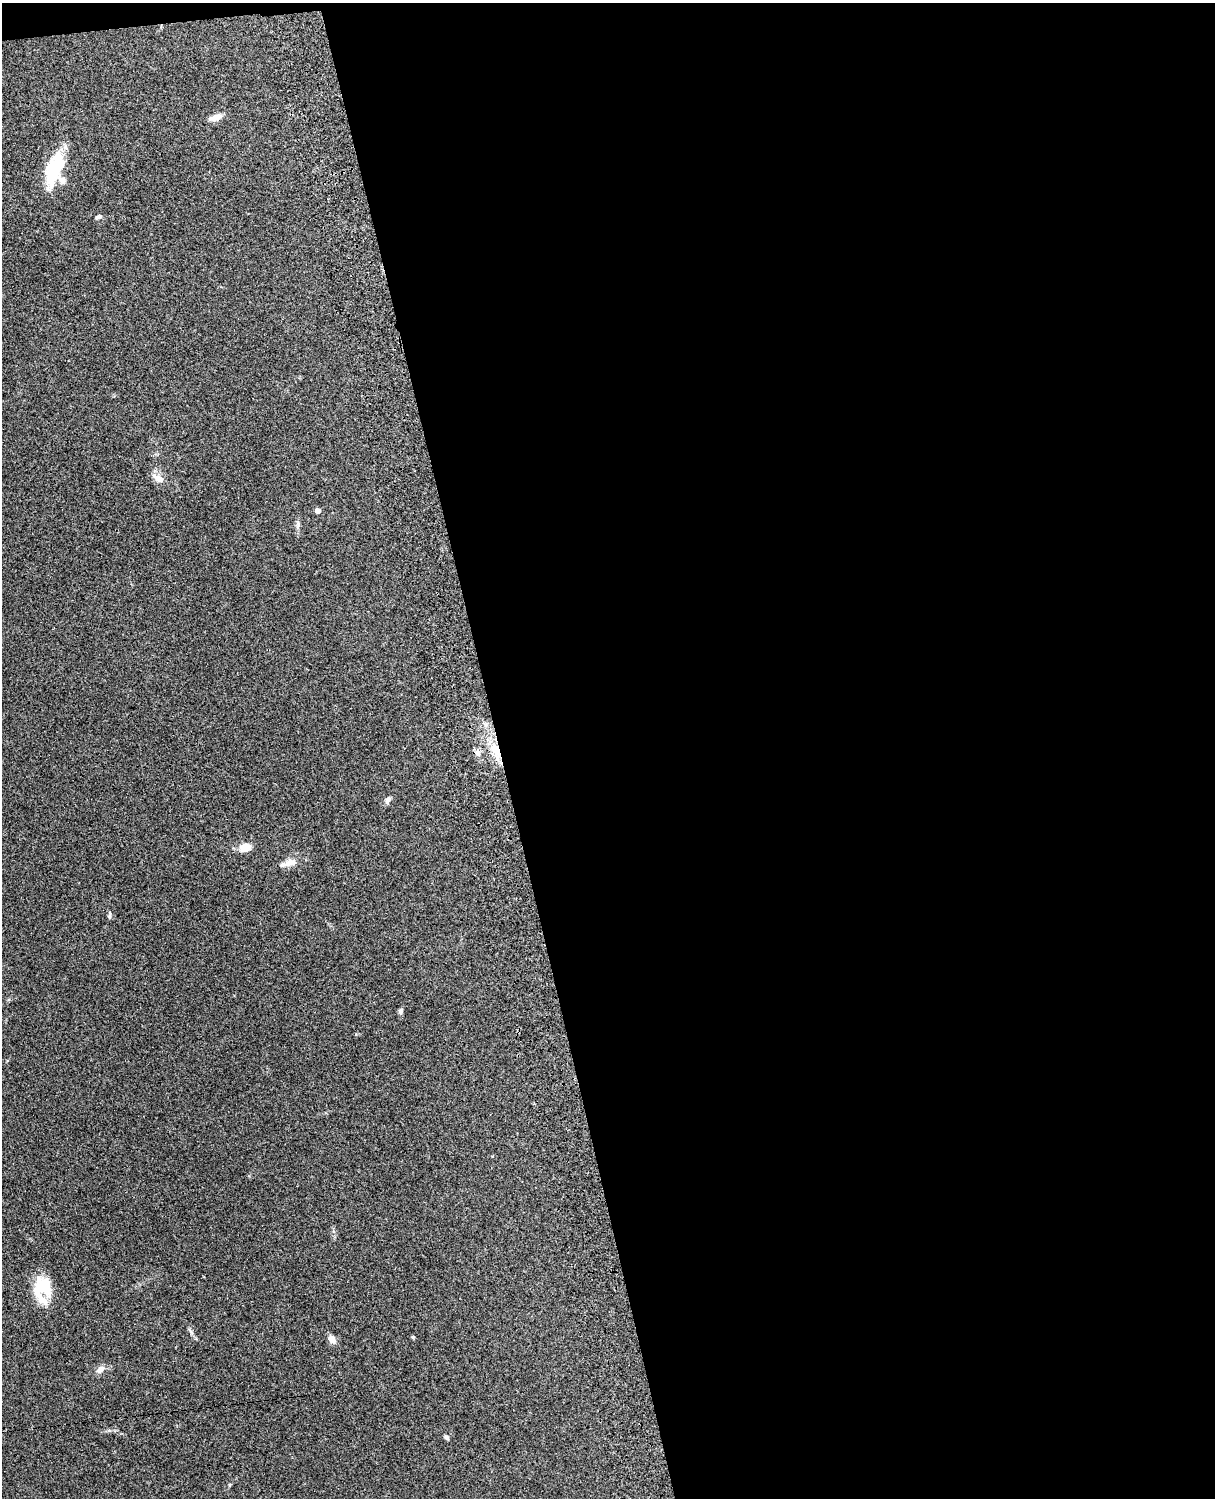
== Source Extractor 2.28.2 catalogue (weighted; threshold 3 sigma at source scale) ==
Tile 4 of 4 x 3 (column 4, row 1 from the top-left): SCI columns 3757-4969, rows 3157-4652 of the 5089 x 4930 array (HDU 1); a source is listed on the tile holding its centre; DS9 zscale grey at full resolution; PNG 1217 x 1500 px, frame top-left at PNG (2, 3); no overlay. Shown black and unused: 59% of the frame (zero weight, under 3 of 4 exposures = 6% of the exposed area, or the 3 px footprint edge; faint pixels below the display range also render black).
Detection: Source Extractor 2.28.2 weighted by HDU 2 'WHT'; one run over the whole footprint, this tile lists its part. Background 0.221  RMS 0.0084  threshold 0.0377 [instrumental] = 3 sigma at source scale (4.5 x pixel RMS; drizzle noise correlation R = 1.50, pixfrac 1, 0.05/0.05 arcsec/px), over >= 5 px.
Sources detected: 20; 2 inside a brighter listed object's ellipse — not listed separately; the other 18 listed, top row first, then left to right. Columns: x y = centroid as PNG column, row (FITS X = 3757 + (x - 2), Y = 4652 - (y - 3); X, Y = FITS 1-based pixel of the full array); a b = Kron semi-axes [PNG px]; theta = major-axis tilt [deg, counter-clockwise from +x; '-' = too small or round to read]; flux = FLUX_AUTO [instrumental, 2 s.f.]
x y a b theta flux
216 117 15 7 15 6.1
54 169 39 16 74 40
99 216 8 4 23 1.8
158 478 17 8 -32 6.6
318 510 5 5 - 4
496 750 19 11 -60 15
477 753 10 6 -66 3.3
388 800 9 6 50 2.7
245 847 15 10 9 8.3
290 863 18 9 14 6.2
109 916 9 4 76 1.5
401 1011 7 5 76 2
43 1288 30 20 82 27
191 1331 11 3 -55 1.9
413 1337 5 4 - 0.86
332 1339 10 7 -53 5.2
100 1369 13 7 38 4.5
447 1437 6 5 - 1.7
Overlapping masked pixels (flux is a lower limit): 1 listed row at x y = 496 750